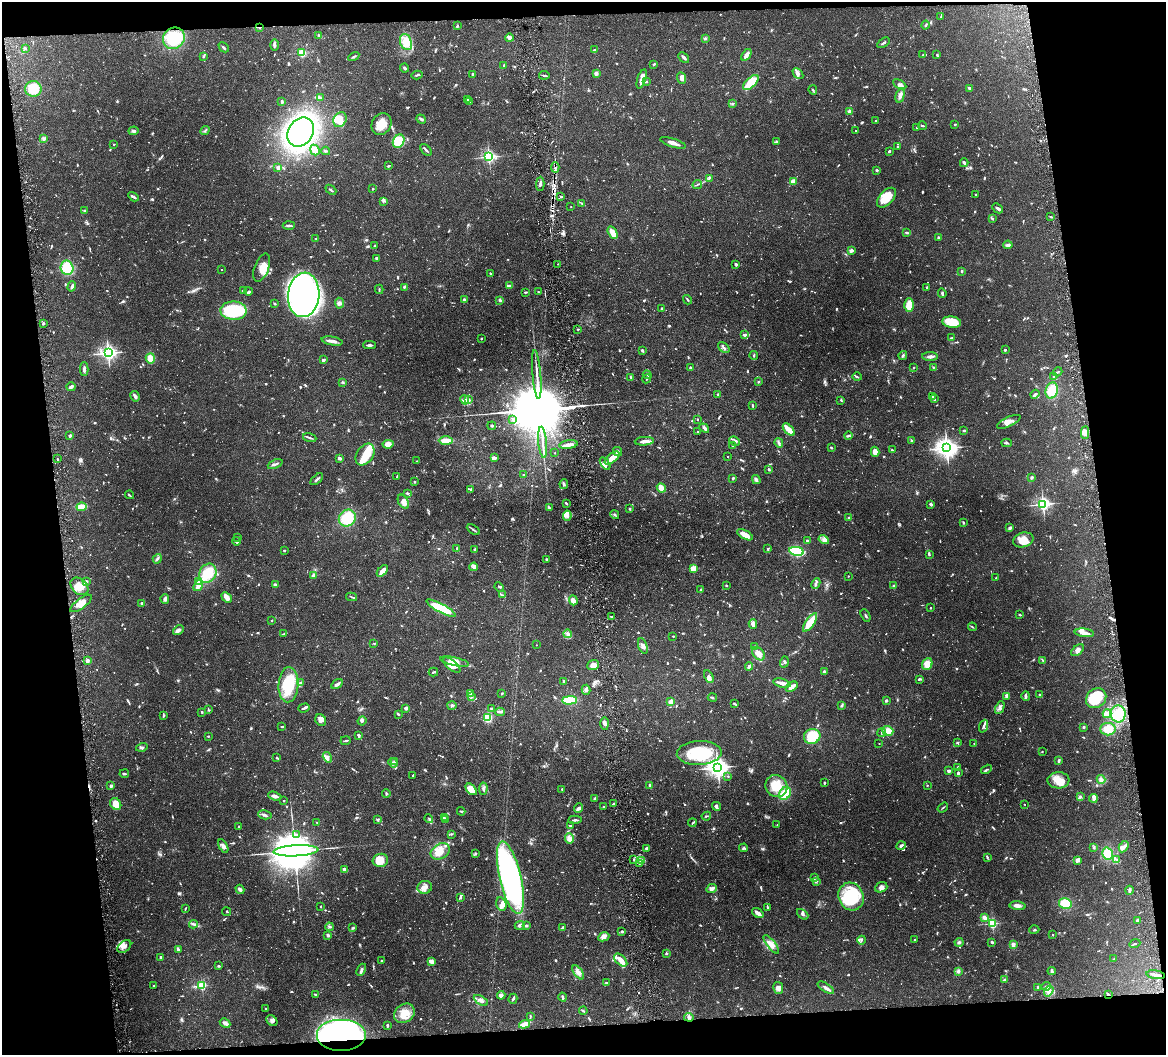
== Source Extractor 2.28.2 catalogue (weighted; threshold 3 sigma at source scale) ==
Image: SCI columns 2-4656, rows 134-4343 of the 4656 x 4583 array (HDU 1 of 3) = the unmasked area's bounding box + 8 px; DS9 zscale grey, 4 x 4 block average (1 PNG px = mean of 4 x 4 image px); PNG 1168 x 1057 px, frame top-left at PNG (2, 2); each listed source drawn as its Kron ellipse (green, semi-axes under 4 px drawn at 4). Shown black and unused: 15% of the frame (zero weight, under 3 of 6 exposures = <1% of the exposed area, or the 3 px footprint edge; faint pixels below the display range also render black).
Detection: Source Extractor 2.28.2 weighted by HDU 2 'WHT'. Background 0.243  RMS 0.0049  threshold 0.02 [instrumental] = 3 sigma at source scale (4.09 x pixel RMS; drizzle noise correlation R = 1.36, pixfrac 0.8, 0.05/0.05 arcsec/px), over >= 5 px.
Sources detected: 1459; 35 too faint to see at this stretch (4 x 4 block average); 10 inside a brighter object's white glare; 6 cosmic-ray / hot-pixel residue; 1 long thin detection or spike segment (spike, bleed or trail) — neither listed nor drawn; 35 coinciding with a brighter row at this scale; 98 inside a brighter listed object's ellipse — not listed separately; of the other 1274, all 500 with FLUX_AUTO >= 2.51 (the completeness limit of this list) listed and drawn (774 fainter detections not listed), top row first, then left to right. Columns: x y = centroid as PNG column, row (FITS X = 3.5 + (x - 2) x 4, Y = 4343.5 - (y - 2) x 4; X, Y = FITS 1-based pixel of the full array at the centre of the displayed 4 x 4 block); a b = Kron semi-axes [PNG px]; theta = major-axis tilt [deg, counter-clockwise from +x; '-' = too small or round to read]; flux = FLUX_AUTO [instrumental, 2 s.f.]
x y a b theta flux
941 16 3 2 - 2.8
457 25 2 2 - 2.9
926 25 4 2 - 3.1
260 27 2 2 - 3.3
319 35 3 2 - 2.9
174 38 11 10 - 110
509 38 4 2 - 18
705 38 2 2 - 5.1
406 42 8 5 -69 36
883 43 7 2 31 5.4
274 45 6 3 90 6.5
224 47 6 2 -45 3.9
25 48 3 2 - 2.8
594 50 3 2 - 3.8
302 53 2 2 - 210
746 55 6 2 54 18
923 55 3 2 - 4.2
937 55 3 2 - 3.5
204 56 4 2 - 3.6
354 56 6 2 30 3.9
684 57 6 2 -43 9
654 64 3 2 - 3.6
504 65 3 2 - 5.3
405 68 4 3 - 4.5
596 73 2 2 - 52
473 74 2 2 - 14
798 74 6 4 -47 10
417 75 5 2 - 3.8
544 75 5 2 - 3.8
681 78 6 4 -69 13
642 79 10 3 71 20
646 81 3 2 - 2.9
751 82 9 5 42 55
900 84 7 4 -30 9.6
969 88 3 2 - 5
33 89 8 8 - 65
813 90 5 2 - 3.1
900 95 7 4 75 11
320 98 3 2 - 3
467 99 3 2 - 2.6
282 102 3 2 - 6.6
469 102 3 2 - 5.2
732 104 3 2 - 3.8
849 112 2 2 - 47
421 119 5 3 - 5.4
340 120 8 6 58 37
876 121 2 2 - 5.7
381 124 11 9 58 44
955 124 3 2 - 3
923 126 4 2 - 2.9
917 128 2 2 - 6.5
205 130 5 2 - 3.8
134 131 5 3 - 7.1
856 131 2 2 - 2.6
301 132 16 12 57 840
44 138 3 2 - 3.5
399 141 7 5 61 73
777 141 3 2 - 3.9
673 143 13 3 -18 18
114 144 2 2 - 2.5
898 147 2 2 - 11
315 150 5 4 - 39
426 150 7 2 -47 4.8
326 151 4 2 - 3.8
889 151 3 2 - 4.3
489 157 2 2 - 620
964 163 4 2 - 8.7
388 166 3 2 - 3.9
278 167 4 3 - 6.7
555 167 5 2 - 7.1
877 170 2 2 - 18
709 178 4 2 - 2.7
793 181 2 2 - 25
540 184 7 2 88 7.9
697 184 5 2 - 3.6
373 189 2 2 - 9.6
331 190 6 2 -41 3.5
975 194 2 2 - 5
133 197 5 2 - 5.9
561 197 2 2 - 7.4
886 198 12 6 47 48
383 201 3 2 - 3.7
582 203 4 2 - 3.5
571 207 2 2 - 3.2
997 208 6 3 -43 6.7
85 211 3 2 - 3.8
1051 217 2 2 - 2.7
993 218 3 2 - 3
289 225 6 2 4 8.2
906 232 3 2 - 5.1
613 233 7 3 -61 41
938 237 3 2 - 4.6
316 239 2 2 - 2.6
1008 245 5 4 - 7.5
375 246 4 2 - 3.5
851 251 4 3 - 8
376 258 3 2 - 6.1
558 264 2 2 - 3
736 264 2 2 - 6.6
67 268 7 6 - 90
262 268 15 7 70 32
222 270 2 2 - 3.1
962 271 2 2 - 5.4
490 273 2 2 - 2.5
510 285 4 2 - 4.6
72 286 5 2 - 6.6
404 287 3 2 - 4.7
927 287 2 2 - 10
379 289 5 2 - 2.7
243 290 3 2 - 4.3
248 291 4 3 - 3.8
526 292 4 2 - 3.2
538 292 2 2 - 5.7
942 293 5 2 - 5
304 295 22 15 84 750
464 300 3 3 - 5.6
500 300 3 3 - 3.4
687 300 5 2 - 3.1
339 303 5 4 - 8.1
275 304 3 2 - 3.2
909 305 6 4 -90 35
662 309 2 2 - 4.6
233 311 13 9 -2 190
952 322 9 5 -8 74
43 324 2 2 - 4
578 329 2 2 - 2.9
745 335 3 2 - 4.6
951 338 3 2 - 3.3
481 339 2 2 - 3.4
332 341 11 2 -10 17
369 345 6 2 -1 6.9
724 348 7 3 -39 6.2
642 350 4 2 - 3.9
1005 350 2 2 - 18
108 353 3 2 - 1200
754 355 4 2 - 3.5
903 355 4 3 - 4.1
930 357 8 3 0 11
150 358 5 4 - 26
323 360 3 3 - 4.8
690 367 3 2 - 3.5
933 367 2 2 - 2.9
914 368 2 2 - 2.8
84 369 6 3 89 8.1
1058 372 5 2 - 2.7
537 375 24 2 -85 19
647 375 4 3 - 5.5
1054 376 2 2 - 3.1
631 377 3 2 - 3.2
857 377 5 2 - 3.5
647 379 5 2 - 3
343 382 3 2 - 2.5
758 382 3 2 - 3.2
71 387 4 3 - 7.7
1052 390 8 6 73 56
718 394 3 2 - 2.7
1035 394 4 3 - 5.5
135 396 5 2 - 13
932 397 2 2 - 4
468 399 3 2 - 3
934 399 3 2 - 8.4
465 400 5 3 - 9
841 400 4 2 - 2.9
753 405 4 2 - 4.3
512 419 2 2 - 3
697 419 2 2 - 2.6
1009 422 13 4 26 18
492 426 4 2 - 3.5
704 428 5 2 - 7.2
789 430 7 2 -47 49
964 430 4 2 - 3.3
698 432 2 2 - 3.4
1085 433 6 4 -88 22
70 436 3 2 - 5.7
848 436 4 3 - 4
310 438 7 2 -18 5.8
446 441 7 4 -1 33
644 441 10 3 5 17
735 441 6 2 -23 6.3
911 441 3 2 - 3.5
543 442 16 2 -85 13
779 443 5 3 - 5
1006 443 5 2 - 4.6
388 444 5 4 - 26
568 445 9 3 7 16
732 446 3 2 - 2.7
831 448 3 2 - 3
947 448 4 3 - 2100
892 450 3 2 - 3.3
617 452 5 3 - 7
875 452 5 4 - 23
555 453 2 2 - 3.5
365 455 12 8 56 46
728 457 2 2 - 2.8
339 458 4 2 - 5.7
494 458 4 3 - 5.8
612 458 9 3 39 40
57 459 2 2 - 3
417 461 2 2 - 3.5
605 463 7 3 -57 8.4
275 464 8 2 23 6.5
769 469 3 2 - 3.9
523 475 2 2 - 9.4
397 476 3 2 - 3.2
1032 477 3 2 - 5.9
733 478 2 2 - 5.5
317 479 7 2 41 6.2
756 480 4 3 - 6.8
414 482 2 2 - 2.7
564 484 5 2 - 3
661 488 5 3 - 29
471 490 4 3 - 4.9
407 493 2 2 - 5.3
129 495 4 2 - 3.4
403 502 7 5 -59 16
566 503 3 2 - 5.3
931 504 4 3 - 4.8
1043 504 2 2 - 830
81 507 5 3 - 33
549 508 4 2 - 5.3
630 509 3 2 - 2.8
615 515 5 2 - 4.3
567 516 5 4 - 9.3
849 517 3 2 - 5
347 518 9 8 - 95
963 523 3 2 - 4.2
1010 528 3 2 - 9.3
473 530 7 2 -32 5
745 535 8 4 -29 34
238 537 2 2 - 5.6
807 540 2 2 - 14
824 540 5 4 - 10
1023 540 10 7 15 35
236 541 4 2 - 3.6
457 548 3 3 - 3.7
768 548 4 2 - 2.7
475 549 3 2 - 2.8
284 551 2 2 - 2.5
796 551 7 3 -12 230
929 555 3 2 - 3.4
157 559 5 2 - 5.8
547 559 3 3 - 3.3
474 567 4 3 - 9.6
693 568 2 2 - 110
382 571 7 4 47 19
208 573 10 8 61 71
313 575 4 3 - 9.8
848 576 2 2 - 3.6
996 578 2 2 - 2.7
86 581 2 2 - 5.5
199 582 4 3 - 8.1
275 584 3 3 - 4.7
816 584 5 3 - 6.3
726 585 3 2 - 2.8
79 586 10 7 -44 36
198 586 6 2 54 31
894 586 2 2 - 26
499 587 5 2 - 2.9
700 590 2 2 - 3.4
502 595 4 2 - 3.5
227 597 6 3 -41 23
352 597 5 2 - 3.7
165 599 5 4 - 5.8
573 600 5 3 - 17
81 603 13 5 37 24
142 603 2 2 - 19
441 608 16 4 -28 110
930 608 2 2 - 4.1
866 615 6 2 -61 4.1
1020 615 2 2 - 3.7
611 616 3 2 - 2.6
272 620 2 2 - 2.8
810 622 11 3 55 57
753 624 5 3 - 12
972 627 4 2 - 2.9
178 630 6 3 38 10
1084 633 9 3 -7 16
284 634 3 2 - 3.9
568 634 4 3 - 8.4
673 636 2 2 - 3.7
374 643 2 2 - 4.3
536 645 2 2 - 2.9
643 646 8 3 -71 10
754 647 3 2 - 3
1078 650 7 4 38 11
758 654 7 5 -50 23
87 660 4 2 - 6.7
1043 660 4 2 - 3.5
455 661 15 3 -12 29
784 662 6 2 74 4
927 664 6 5 - 30
452 665 10 5 -39 31
593 665 6 5 - 17
749 666 4 4 - 7
433 672 5 2 - 4
824 672 3 2 - 6.4
709 677 7 4 -65 10
919 679 4 2 - 4.3
564 681 3 2 - 5.4
301 683 3 2 - 9.5
782 683 9 2 -15 21
337 684 6 2 33 11
288 685 18 10 87 120
792 687 6 3 35 18
586 690 5 3 - 5.8
502 693 2 2 - 2.9
470 694 3 2 - 3.8
1039 695 2 2 - 2.7
472 696 4 2 - 2.7
1007 696 4 3 - 8.6
1026 696 5 2 - 7
712 697 4 2 - 3.4
1096 698 11 9 43 110
569 700 7 3 1 92
886 701 2 2 - 5.6
671 702 4 3 - 21
734 704 4 2 - 3.3
452 705 5 3 - 5.6
842 705 4 2 - 3
304 708 6 2 17 5.5
406 708 3 2 - 12
491 708 2 2 - 3.6
1000 708 7 4 65 9.3
208 710 2 2 - 2.8
202 712 3 2 - 3
500 712 5 3 - 6
398 714 3 2 - 4.7
1107 714 4 4 - 38
1118 714 8 7 - 44
164 715 3 2 - 5.2
487 718 3 3 - 180
321 720 6 5 - 18
362 721 4 3 - 5.6
605 723 6 3 -88 9.1
984 726 6 2 69 5.6
282 727 3 2 - 3.1
1084 727 3 3 - 3.9
1108 729 8 6 0 51
888 731 5 4 - 27
882 732 4 2 - 4.1
359 735 4 2 - 5.1
208 736 2 2 - 2.7
812 736 8 7 - 72
345 741 5 2 - 3.7
958 743 4 3 - 4.4
974 743 2 2 - 3
879 744 2 2 - 3.1
142 747 6 3 16 5.3
1042 751 2 2 - 3.5
699 753 22 12 3 160
327 757 5 3 - 9.3
277 758 3 2 - 3
395 761 3 2 - 4.2
1059 761 3 2 - 4.8
393 763 5 2 - 4.4
718 767 4 3 - 2000
958 767 4 2 - 3.2
986 769 6 2 31 4.3
949 771 2 2 - 31
958 773 3 2 - 7.2
124 774 5 2 - 3.2
413 775 3 2 - 3
728 776 2 2 - 2.9
1101 779 4 4 - 7.6
1058 780 11 8 -2 28
824 783 3 2 - 3.1
927 785 2 2 - 5.7
111 786 3 2 - 7.4
650 786 3 2 - 10
776 786 11 10 - 70
471 789 7 4 -47 46
483 789 6 3 84 6.4
562 789 2 2 - 3.4
386 793 4 2 - 3.6
785 793 7 5 57 78
275 796 7 3 -19 11
1080 797 4 3 - 5.6
595 798 4 2 - 6.4
1093 798 4 3 - 8.3
284 801 2 2 - 4.8
116 804 6 5 - 29
613 804 3 2 - 3.5
1025 804 2 2 - 3
716 806 4 2 - 11
603 807 2 2 - 4.1
943 807 6 2 37 2.8
579 808 5 4 - 7.3
461 811 4 2 - 2.9
265 815 7 2 -13 6
706 816 5 2 - 2.9
444 818 3 2 - 3.6
378 819 3 2 - 4.5
429 819 4 2 - 3.4
446 819 3 2 - 3.3
575 820 6 2 3 5.1
317 822 2 2 - 2.9
692 823 4 2 - 2.9
570 825 2 2 - 3.2
777 825 4 2 - 2.8
239 827 2 2 - 3.5
297 834 2 2 - 3.9
451 834 3 2 - 2.8
569 838 5 4 - 13
223 846 7 4 -60 11
901 846 4 2 - 7.2
1094 847 3 2 - 3.2
1124 847 6 4 60 11
646 848 3 2 - 4.7
744 848 4 2 - 3.8
296 851 22 5 3 23000
440 851 10 7 30 34
476 853 3 2 - 2.7
1107 854 6 5 - 59
987 857 3 2 - 2.8
380 860 8 6 14 39
634 860 3 2 - 3
1077 860 3 2 - 18
1117 860 3 2 - 3.3
641 861 3 2 - 4.5
639 863 2 2 - 2.6
345 870 2 2 - 3.1
815 877 2 2 - 6.2
510 878 37 10 -77 1100
816 881 4 2 - 3.5
425 887 7 6 - 18
881 887 6 5 - 11
240 889 5 2 - 8
712 889 6 3 26 11
1129 890 4 2 - 7
460 897 4 2 - 5.2
851 897 14 12 -63 160
1065 903 6 5 - 62
501 904 7 5 -74 14
320 906 2 2 - 3.5
1017 906 8 3 -7 12
185 908 4 2 - 2.7
768 908 3 2 - 2.9
226 911 4 2 - 2.6
758 913 6 2 -37 21
803 914 6 3 -41 6.7
984 917 4 3 - 9
1137 920 3 2 - 4.6
992 923 2 2 - 370
194 924 4 2 - 5.9
520 925 5 3 - 7.6
527 926 4 2 - 3.2
329 927 4 3 - 4.6
353 928 3 3 - 3.8
562 928 4 2 - 6.6
1034 930 5 2 - 2.9
622 931 2 2 - 6.9
328 935 3 2 - 7
1052 935 2 2 - 2.8
604 937 6 4 25 14
914 939 2 2 - 4.9
862 940 4 2 - 2.8
959 942 4 3 - 4.4
992 942 3 2 - 4.6
771 944 11 4 -51 21
1013 944 2 2 - 62
1135 944 6 2 23 3.3
124 946 8 5 39 14
178 950 2 2 - 12
666 953 3 2 - 3.8
161 958 3 2 - 2.9
1114 959 2 2 - 2.7
621 960 8 4 -44 21
382 961 2 2 - 3.7
431 961 4 3 - 20
219 966 3 2 - 4.3
361 970 6 2 64 6.1
958 971 4 3 - 8.4
1052 971 4 2 - 8.8
578 972 8 4 -54 13
1156 975 9 2 -9 12
1005 979 4 2 - 5.7
607 983 3 2 - 3.4
154 985 2 2 - 3.7
202 985 2 2 - 290
1046 986 5 2 - 5.9
1038 987 2 2 - 22
778 988 6 5 - 10
826 988 9 3 -34 10
1049 991 6 4 56 11
1108 994 2 2 - 6.8
315 995 3 2 - 5.1
501 995 4 3 - 6.2
563 997 4 2 - 4.5
513 999 5 2 - 4.5
481 1000 8 4 -30 13
266 1009 2 2 - 3.2
583 1011 4 2 - 3.4
404 1013 11 9 37 42
530 1016 4 2 - 3.1
689 1017 5 3 - 7.7
272 1021 6 4 -46 9.3
225 1023 5 2 - 16
524 1024 6 2 20 40
387 1025 3 2 - 6.2
341 1036 25 16 0 700
Overlapping masked pixels (flux is a lower limit): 5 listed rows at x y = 260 27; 555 167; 1108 994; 689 1017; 341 1036
Diffuse or blended objects may show on this block-average render without a row.